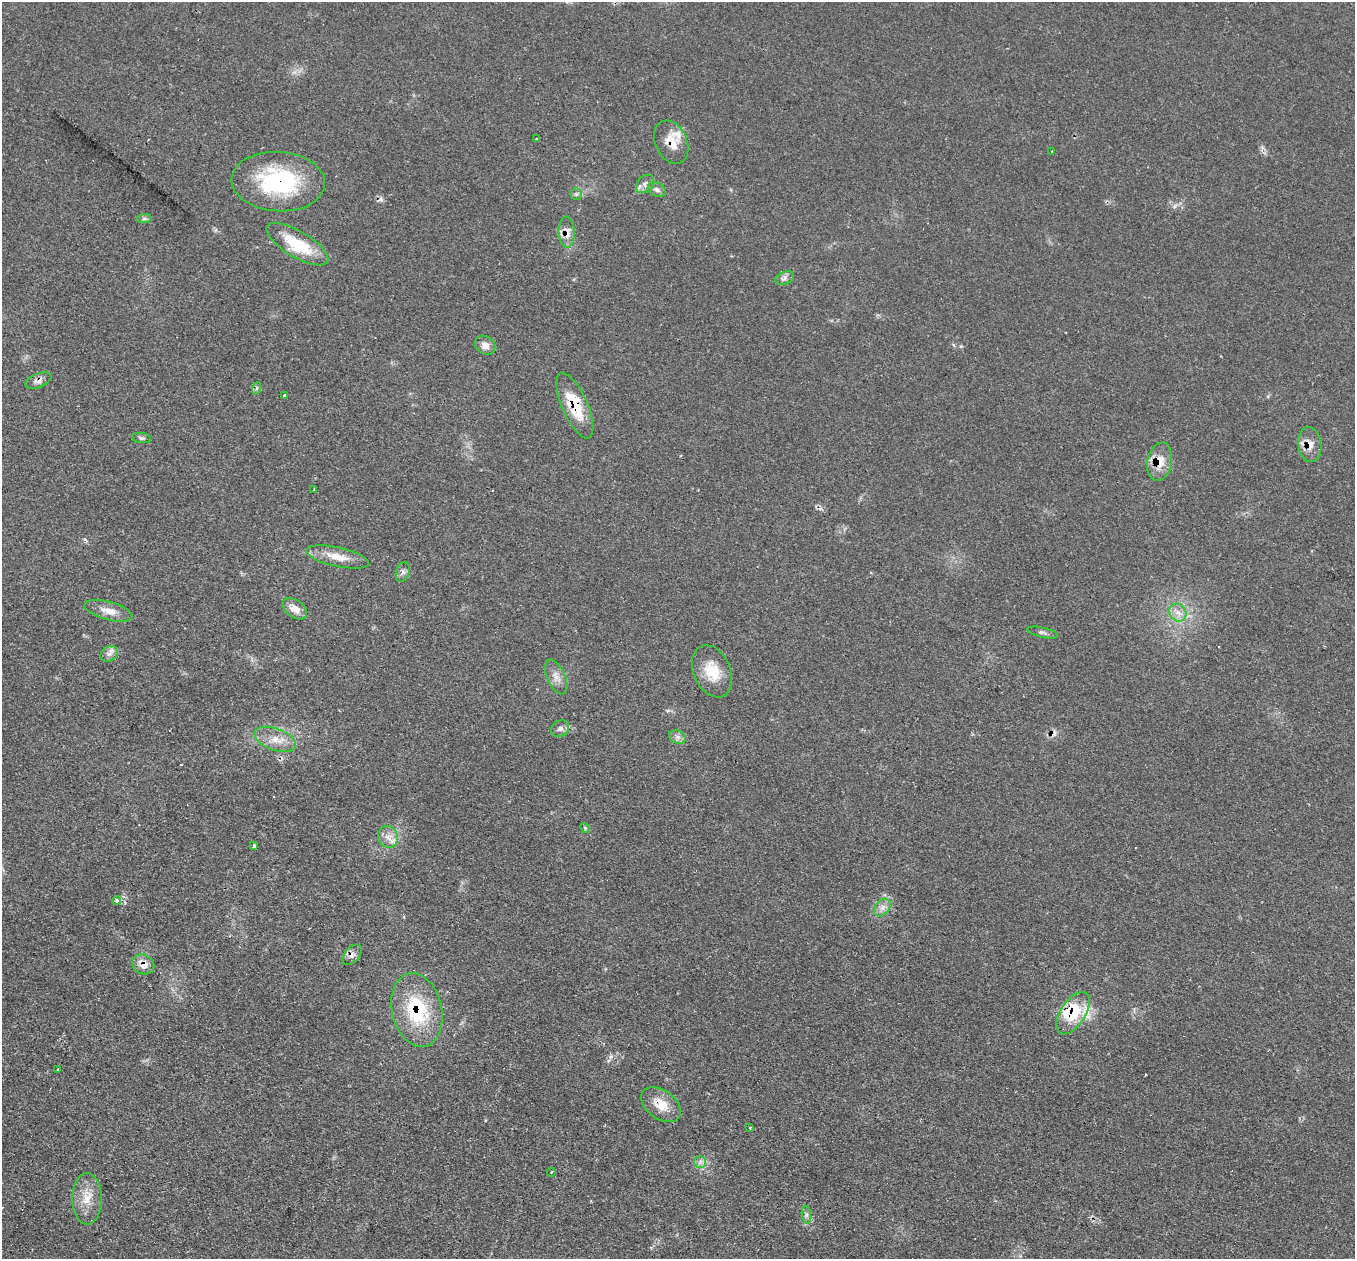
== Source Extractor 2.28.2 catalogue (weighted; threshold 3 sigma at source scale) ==
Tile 7 of 4 x 4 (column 3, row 2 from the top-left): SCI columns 2705-4057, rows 2784-4040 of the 5412 x 5432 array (HDU 1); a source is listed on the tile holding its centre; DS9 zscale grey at full resolution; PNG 1357 x 1261 px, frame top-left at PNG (2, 2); each listed source drawn as its Kron ellipse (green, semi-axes under 4 px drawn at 4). Shown black and unused: <1% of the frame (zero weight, under 2 of 3 exposures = <1% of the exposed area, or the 3 px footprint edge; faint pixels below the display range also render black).
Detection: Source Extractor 2.28.2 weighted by HDU 2 'WHT'; one run over the whole footprint, this tile lists its part. Background 0.079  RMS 0.0058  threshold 0.0259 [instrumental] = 3 sigma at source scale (4.5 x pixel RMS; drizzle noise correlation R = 1.50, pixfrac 1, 0.05/0.05 arcsec/px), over >= 5 px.
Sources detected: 57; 5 cosmic-ray / hot-pixel residue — neither listed nor drawn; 4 inside a brighter listed object's ellipse — not listed separately; the other 48 listed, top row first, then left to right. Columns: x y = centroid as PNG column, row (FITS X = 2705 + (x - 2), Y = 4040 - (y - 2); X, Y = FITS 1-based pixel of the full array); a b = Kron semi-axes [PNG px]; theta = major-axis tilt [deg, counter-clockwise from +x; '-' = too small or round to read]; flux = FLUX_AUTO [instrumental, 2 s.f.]
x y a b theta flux
537 139 4 3 - 0.52
671 142 23 15 -65 11
1052 152 3 2 - 0.82
278 182 47 29 -4 64
645 184 10 7 47 3
657 190 9 6 -26 2.2
576 194 6 5 - 1.2
144 219 7 4 1 1.2
567 232 15 8 -88 5.3
297 244 35 13 -31 26
785 278 10 6 23 2.2
485 345 11 8 -36 4.2
38 381 14 7 22 3
257 388 6 4 71 0.94
284 396 3 3 - 5.4
575 406 35 12 -66 24
142 438 9 5 -6 1.2
1310 444 17 11 -82 6.6
1160 462 19 12 78 11
314 489 2 2 - 0.58
337 557 32 9 -12 10
403 572 10 6 73 2.2
295 609 14 8 -35 6.7
108 611 24 9 -15 7
1178 613 9 8 - 4
1043 633 16 5 -13 1.8
109 654 9 7 32 2.7
712 671 27 18 -66 16
556 677 18 9 -66 4.8
560 729 9 8 - 2.3
677 737 8 6 -21 2.3
275 739 21 11 -20 8.6
585 828 5 4 - 0.77
388 837 11 10 - 4.7
253 846 3 3 - 13
117 900 4 4 - 1.9
882 907 10 7 48 3.3
352 955 12 7 50 2.9
143 964 11 9 -30 6.6
417 1010 37 25 -77 42
1073 1013 24 12 57 19
58 1070 3 3 - 2.3
661 1105 22 14 -35 11
750 1128 4 3 - 0.72
700 1162 6 6 - 1.8
551 1172 4 3 - 0.63
87 1199 26 15 -90 12
806 1215 9 4 -82 1.6
Overlapping masked pixels (flux is a lower limit): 12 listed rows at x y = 671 142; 278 182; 567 232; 38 381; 575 406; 1310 444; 1160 462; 352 955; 143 964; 417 1010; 1073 1013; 661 1105
Unlisted compact peaks at least as high as the median listed source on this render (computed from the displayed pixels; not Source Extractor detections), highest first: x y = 611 1057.